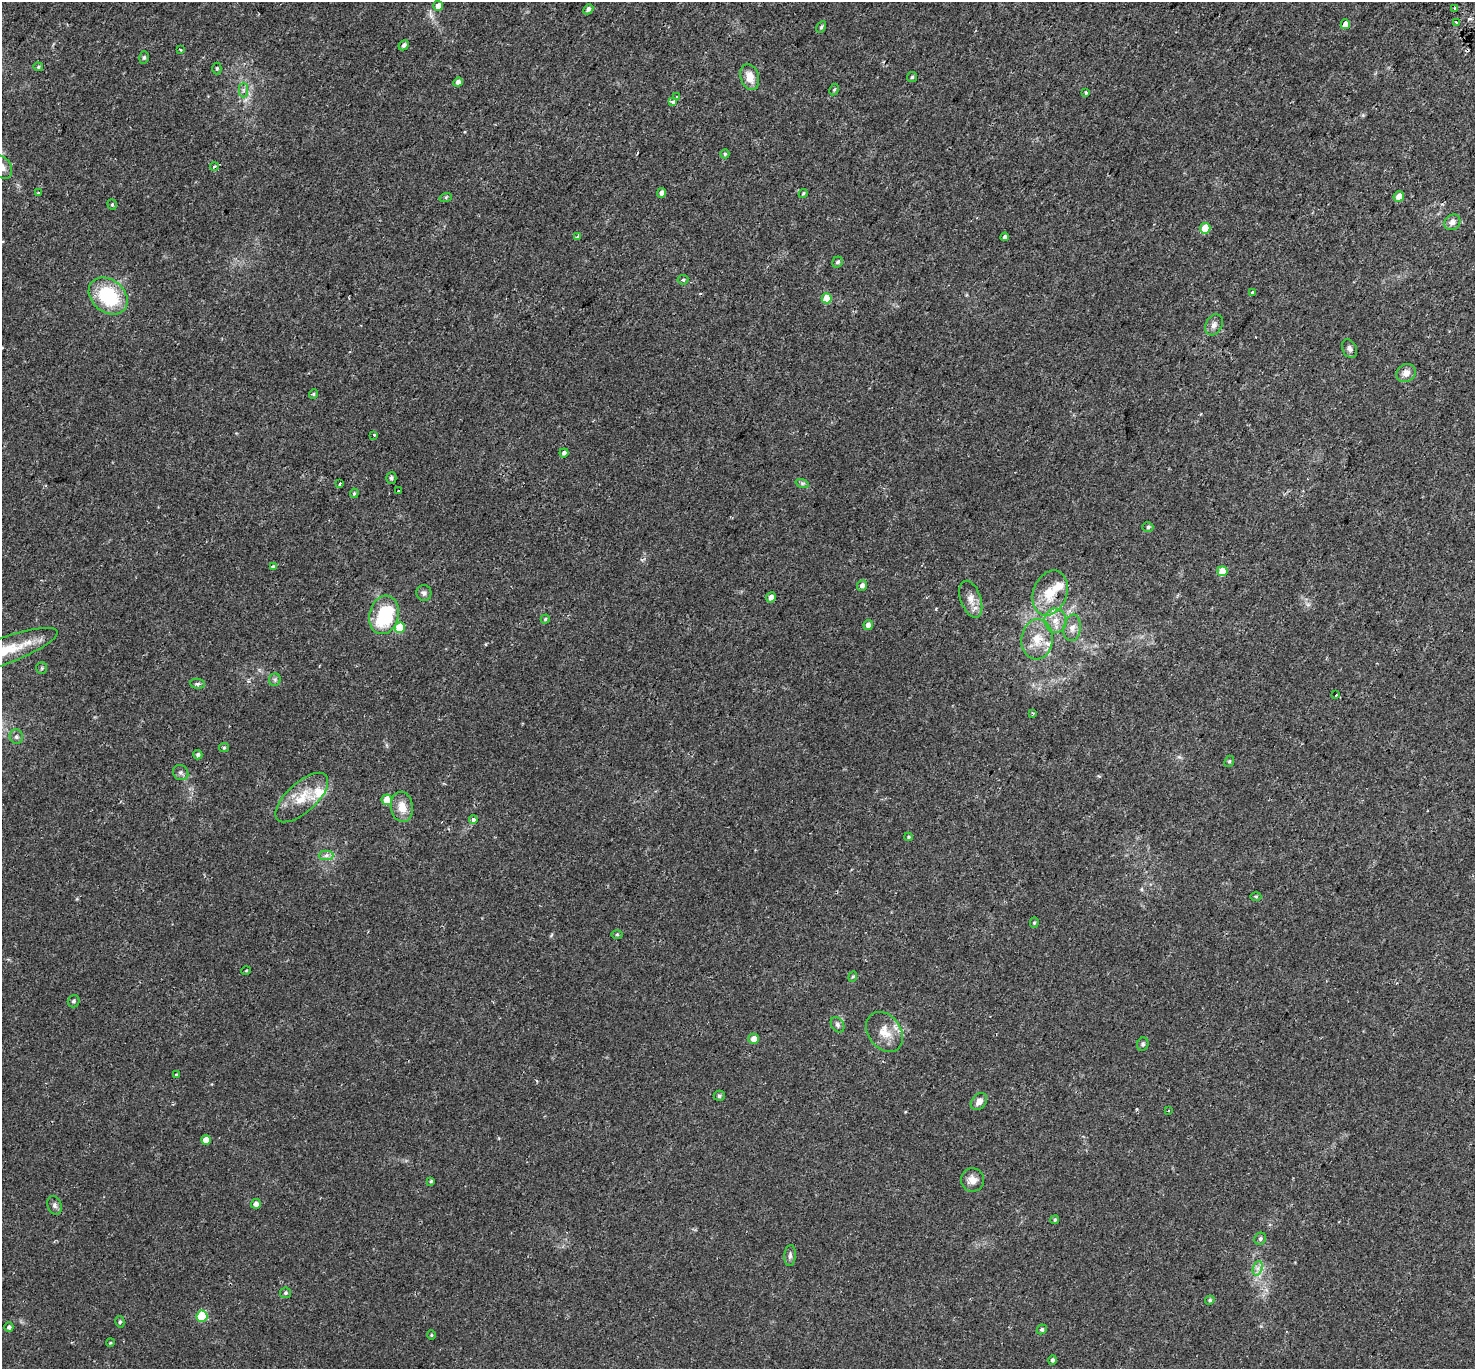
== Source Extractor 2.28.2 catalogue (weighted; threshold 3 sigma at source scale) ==
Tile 10 of 4 x 4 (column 2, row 3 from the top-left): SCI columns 1546-3018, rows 1655-3021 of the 6044 x 6110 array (HDU 1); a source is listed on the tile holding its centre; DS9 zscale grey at full resolution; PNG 1477 x 1371 px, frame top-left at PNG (2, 2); each listed source drawn as its Kron ellipse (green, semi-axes under 4 px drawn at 4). Shown black and unused: <1% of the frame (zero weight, under 2 of 3 exposures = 5% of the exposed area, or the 3 px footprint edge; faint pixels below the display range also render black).
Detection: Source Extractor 2.28.2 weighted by HDU 2 'WHT'; one run over the whole footprint, this tile lists its part. Background 0.018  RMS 0.0031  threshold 0.0141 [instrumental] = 3 sigma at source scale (4.5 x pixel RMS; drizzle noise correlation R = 1.50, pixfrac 1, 0.0396/0.0396 arcsec/px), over >= 5 px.
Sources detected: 119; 4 cosmic-ray / hot-pixel residue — neither listed nor drawn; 3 inside a brighter listed object's ellipse — not listed separately; the other 112 listed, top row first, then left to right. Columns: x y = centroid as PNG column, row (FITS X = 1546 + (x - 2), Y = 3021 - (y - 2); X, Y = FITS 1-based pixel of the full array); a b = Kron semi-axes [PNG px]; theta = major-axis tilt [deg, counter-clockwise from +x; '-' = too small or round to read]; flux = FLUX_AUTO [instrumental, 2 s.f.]
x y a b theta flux
438 6 5 5 - 2.1
588 9 5 4 - 0.9
1454 9 3 3 - 1.2
1457 23 4 4 - 1.9
1345 24 5 4 - 2.7
821 27 6 4 60 0.46
404 45 6 4 46 0.88
181 50 3 2 - 0.39
144 57 6 4 74 0.47
38 67 5 4 - 0.39
217 68 6 4 -90 0.43
750 77 13 9 -72 3.7
912 77 5 5 - 0.41
458 82 5 4 - 1.6
243 90 7 4 89 0.7
834 90 6 4 61 0.44
1086 93 3 3 - 0.56
676 97 3 3 - 1
673 102 3 3 - 4.3
725 154 4 4 - 0.38
2 167 12 9 -58 2.3
214 167 4 3 - 0.28
38 192 3 3 - 0.74
662 193 5 4 - 1.2
803 193 4 3 - 0.33
1399 196 5 5 - 2.3
446 197 6 4 19 0.35
112 205 5 4 - 0.42
1452 222 8 7 - 1.4
1205 228 5 5 - 6.7
578 236 3 3 - 0.82
1005 237 4 4 - 0.69
837 262 6 5 - 0.53
683 280 5 4 - 0.42
1252 292 3 3 - 0.93
108 296 21 16 -40 18
827 298 5 5 - 6.3
1214 325 11 8 63 1.4
1349 349 10 7 -65 0.89
1406 373 10 8 35 1.9
313 394 5 4 - 0.44
374 435 3 3 - 0.69
564 453 4 4 - 0.78
391 478 6 5 - 0.58
802 483 7 4 -18 0.55
340 484 4 3 - 2.7
398 491 3 3 - 1.3
354 493 5 4 - 0.38
1148 527 5 4 - 0.5
274 567 4 3 - 1.7
1222 571 5 5 - 5.4
862 586 5 5 - 1
424 593 8 7 - 0.92
1050 593 23 16 69 7.2
771 597 5 4 - 1.6
971 599 19 10 -71 2.8
384 615 19 14 75 21
545 619 4 4 - 0.4
1055 621 12 11 - 3
868 625 5 4 - 1.5
400 628 5 5 - 8.7
1072 628 13 8 80 1.9
1037 639 20 15 84 5.9
2 651 58 13 20 15
42 668 6 5 - 0.45
275 680 6 5 - 0.58
198 684 7 5 -4 0.59
1336 695 3 2 - 0.62
1033 713 3 3 - 0.31
16 737 7 6 - 0.79
224 748 5 4 - 0.4
198 755 4 4 - 0.59
1229 761 6 4 67 0.44
181 773 8 7 - 0.85
302 798 33 14 42 7.6
387 800 5 5 - 4.1
402 807 15 11 -81 3.6
473 820 4 3 - 1.7
908 837 4 4 - 0.34
326 855 7 4 1 0.82
1256 896 5 3 - 0.32
1034 923 5 4 - 0.4
617 935 5 3 - 0.32
246 971 5 3 - 0.22
853 977 5 4 - 0.36
73 1001 6 6 - 0.64
837 1025 8 6 -59 0.81
885 1032 22 16 -54 5
754 1039 5 5 - 2.3
1143 1044 7 5 66 0.58
176 1075 3 3 - 0.26
719 1096 5 5 - 0.53
979 1101 9 7 47 1.6
1168 1111 3 2 - 0.23
206 1140 5 4 - 3.4
973 1180 11 11 - 2.2
431 1181 4 4 - 0.39
256 1204 5 5 - 1.6
54 1205 9 7 -71 0.94
1055 1220 4 4 - 0.43
1260 1239 6 5 - 0.62
790 1256 10 5 85 0.8
1258 1268 7 4 71 0.95
285 1293 5 5 - 0.54
1210 1300 5 4 - 0.46
202 1316 5 5 - 14
120 1322 5 4 - 0.45
9 1327 5 4 - 0.73
1042 1329 5 4 - 0.51
431 1335 4 4 - 0.35
110 1343 4 3 - 0.26
1052 1360 5 4 - 0.57
Isophote crosses this tile's border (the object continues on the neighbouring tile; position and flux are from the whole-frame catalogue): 2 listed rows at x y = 2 167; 2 651